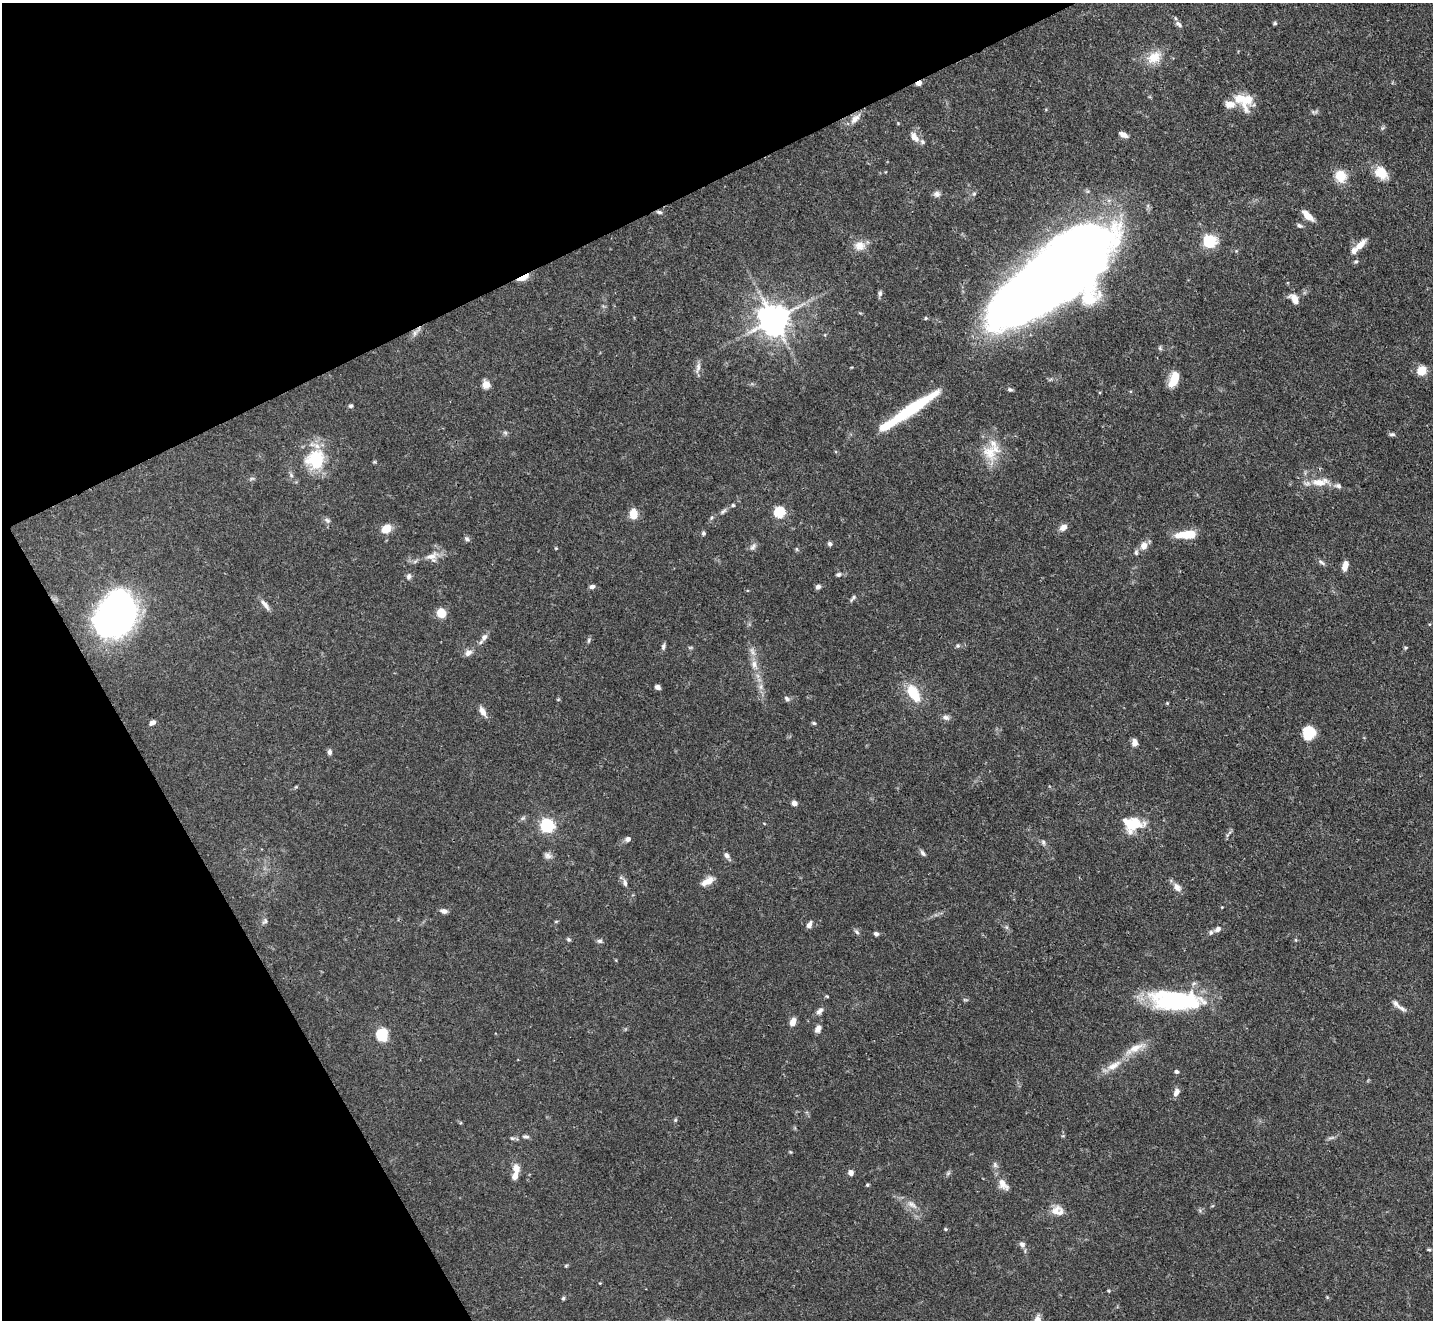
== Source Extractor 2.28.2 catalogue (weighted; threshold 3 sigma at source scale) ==
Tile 5 of 4 x 4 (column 1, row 2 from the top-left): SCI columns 2-1432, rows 2928-4245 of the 5728 x 5718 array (HDU 1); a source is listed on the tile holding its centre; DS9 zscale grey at full resolution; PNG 1435 x 1322 px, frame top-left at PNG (2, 3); no overlay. Shown black and unused: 25% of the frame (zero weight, under 3 of 4 exposures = <1% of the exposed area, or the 3 px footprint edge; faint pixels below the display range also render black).
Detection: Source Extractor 2.28.2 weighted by HDU 2 'WHT'; one run over the whole footprint, this tile lists its part. Background 0.068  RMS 0.0034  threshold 0.0155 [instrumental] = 3 sigma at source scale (4.5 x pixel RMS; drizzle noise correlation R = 1.50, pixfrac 1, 0.05/0.05 arcsec/px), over >= 5 px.
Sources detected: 155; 3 too faint to see at this stretch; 5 inside a brighter object's white glare — not listed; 10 inside a brighter listed object's ellipse — not listed separately; the other 137 listed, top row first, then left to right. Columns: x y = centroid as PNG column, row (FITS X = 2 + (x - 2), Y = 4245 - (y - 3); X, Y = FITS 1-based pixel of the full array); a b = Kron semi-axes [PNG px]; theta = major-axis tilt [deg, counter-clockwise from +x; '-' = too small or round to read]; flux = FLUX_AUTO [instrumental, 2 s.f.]
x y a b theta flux
1275 23 5 4 - 0.5
1179 24 10 5 -46 1.1
1154 57 20 14 32 6
919 83 5 3 - 4.1
1247 100 29 14 75 6.1
1230 104 12 8 -3 3
855 119 18 8 45 2.6
1123 135 8 5 -26 2.2
914 137 14 8 -53 2.7
1381 173 18 13 -43 5.3
1340 176 15 14 - 5.5
937 194 9 8 - 1.3
974 194 5 5 - 0.53
659 212 8 4 -15 0.73
1308 216 13 6 -43 4.2
1300 226 8 5 -28 0.75
1210 241 6 6 - 52
1360 245 16 7 45 3.7
860 246 15 13 7 3.4
1356 262 6 5 - 0.57
523 277 12 4 26 5.1
1052 280 140 38 36 620
880 293 7 5 -89 0.87
1294 299 10 6 -58 3.7
926 318 5 4 - 0.42
774 319 9 9 - 630
415 333 9 6 61 1.3
1160 348 6 5 - 0.6
698 368 17 6 78 1.7
1422 371 5 5 - 18
1174 379 16 8 66 6.9
486 384 10 8 -84 2.5
1010 390 6 5 - 0.7
351 406 5 5 - 0.61
911 409 59 9 33 29
505 433 7 5 -44 0.65
1392 434 8 5 0 0.71
991 452 27 20 34 9.5
315 459 29 26 56 16
252 478 7 4 19 0.57
1320 482 24 10 7 5.5
733 505 4 4 - 0.47
723 511 10 5 38 0.93
779 512 5 5 - 29
633 514 10 7 -89 4.9
327 520 9 6 -32 0.91
1063 527 10 7 34 1.9
386 529 9 7 36 5.6
703 533 6 5 - 0.58
1188 534 16 8 2 8.4
467 539 7 5 -37 0.83
830 544 5 5 - 0.85
753 546 11 6 46 1.2
1144 546 10 8 67 2.8
556 548 4 3 - 0.3
797 549 6 4 -89 0.43
1136 553 7 5 -89 0.74
431 556 17 10 11 3.5
1322 562 11 4 -38 0.83
1345 566 10 5 76 3.1
838 575 7 5 31 0.7
409 576 9 6 84 1
592 586 6 5 - 1.1
818 587 6 5 - 1.1
853 598 11 4 52 0.79
265 604 17 5 -51 1.7
441 613 8 7 - 7
112 616 34 29 59 150
484 637 11 7 54 1.7
588 640 8 4 81 0.56
958 646 6 5 - 0.58
663 647 9 5 73 0.82
1405 648 5 3 - 0.4
468 653 10 7 44 1.7
754 664 12 8 -84 2.3
657 687 6 5 - 1.2
761 687 9 4 82 1.2
913 693 22 11 -57 10
787 699 8 5 -51 0.82
1167 703 4 4 - 0.32
482 711 13 7 -61 2
946 717 9 7 -20 1.3
152 723 7 5 31 1.3
814 723 6 4 -21 0.47
1309 732 14 13 - 7.3
1134 742 8 6 -83 1.8
330 752 7 5 -70 0.96
296 787 5 4 - 0.37
794 803 5 4 - 2.2
1133 824 22 15 -2 11
547 826 6 6 - 69
1227 835 8 3 58 0.58
628 839 6 5 - 1.3
1043 842 8 5 -81 0.77
923 853 9 5 -53 0.86
548 855 10 8 -40 1.4
727 855 9 6 -57 1.2
708 881 15 7 29 3.6
625 883 10 6 -78 1.3
1177 887 12 8 -50 2.1
1222 907 4 3 - 0.25
444 911 8 5 -16 1.3
265 921 9 6 54 0.87
556 921 5 3 - 0.33
809 924 8 5 60 1.5
1218 929 8 6 32 1.4
857 932 8 5 -37 0.73
876 934 6 5 - 0.83
569 939 5 5 - 0.59
600 941 7 5 -14 0.76
827 996 4 4 - 0.34
1177 1003 72 19 -5 32
1396 1004 17 6 -45 1.8
819 1011 11 6 46 1.4
793 1022 8 5 73 3.1
818 1029 9 6 66 1.7
382 1035 10 9 - 12
1134 1049 31 9 29 5.5
1176 1072 4 4 - 0.89
1176 1092 10 7 67 1.9
675 1120 5 4 - 0.44
526 1137 10 5 -5 0.9
512 1138 6 5 - 0.54
791 1152 5 3 - 0.33
995 1165 8 6 -75 0.95
516 1168 11 9 -73 2.6
851 1173 6 5 - 1.5
948 1173 6 5 - 0.62
1003 1184 18 9 -51 3
867 1185 4 4 - 0.43
912 1205 17 6 -34 2.4
1055 1211 18 11 51 3
945 1229 4 4 - 0.38
1022 1244 8 6 -58 1.3
1429 1250 6 4 -2 0.45
566 1266 6 4 3 0.37
563 1298 5 4 - 0.54
Overlapping masked pixels (flux is a lower limit): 5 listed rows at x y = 919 83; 659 212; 523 277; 1052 280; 911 409